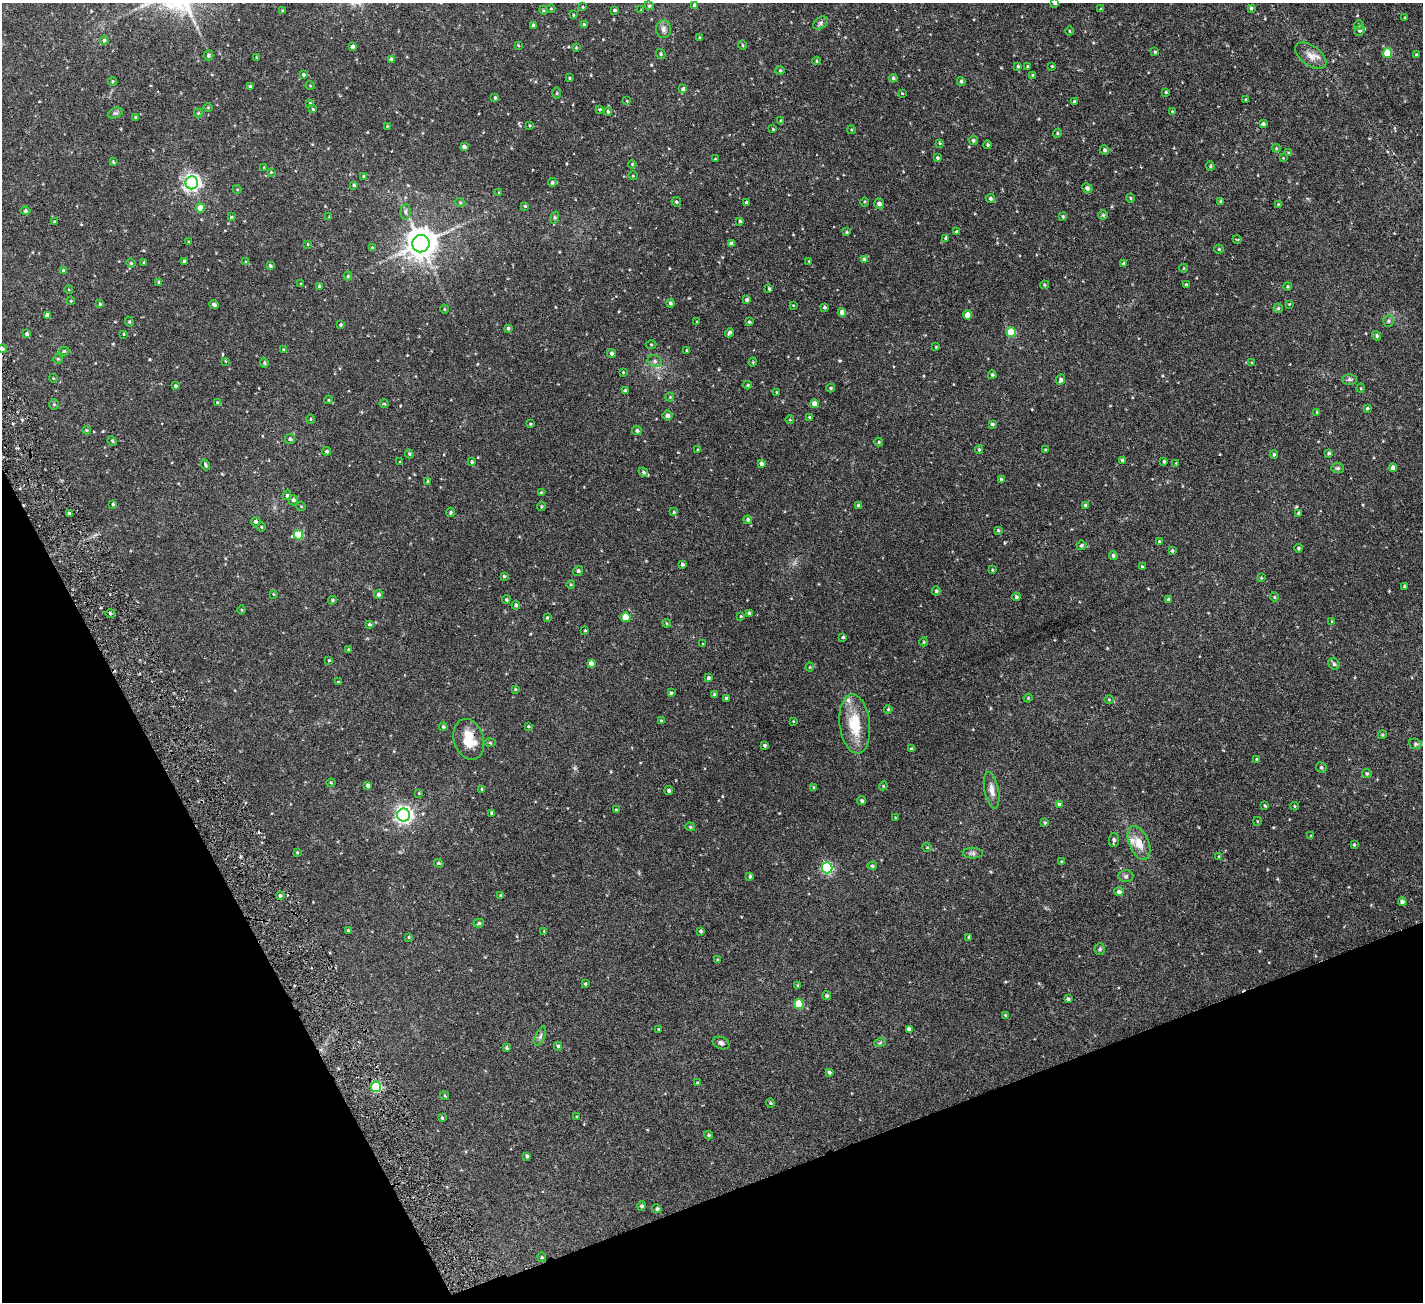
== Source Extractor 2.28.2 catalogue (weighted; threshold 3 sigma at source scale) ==
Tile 14 of 4 x 4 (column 2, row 4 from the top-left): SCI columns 1421-2841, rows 289-1588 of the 5682 x 5642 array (HDU 1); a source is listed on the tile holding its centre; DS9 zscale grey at full resolution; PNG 1425 x 1304 px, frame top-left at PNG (2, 3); each listed source drawn as its Kron ellipse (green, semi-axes under 4 px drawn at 4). Shown black and unused: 20% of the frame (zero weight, under 3 of 6 exposures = <1% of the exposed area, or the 3 px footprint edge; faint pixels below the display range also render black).
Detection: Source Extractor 2.28.2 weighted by HDU 2 'WHT'; one run over the whole footprint, this tile lists its part. Background 0.0983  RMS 0.0076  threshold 0.031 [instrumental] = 3 sigma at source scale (4.09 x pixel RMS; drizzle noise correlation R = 1.36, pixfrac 0.8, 0.05/0.05 arcsec/px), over >= 5 px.
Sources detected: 386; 3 cosmic-ray / hot-pixel residue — neither listed nor drawn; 4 inside a brighter listed object's ellipse — not listed separately; the other 379 listed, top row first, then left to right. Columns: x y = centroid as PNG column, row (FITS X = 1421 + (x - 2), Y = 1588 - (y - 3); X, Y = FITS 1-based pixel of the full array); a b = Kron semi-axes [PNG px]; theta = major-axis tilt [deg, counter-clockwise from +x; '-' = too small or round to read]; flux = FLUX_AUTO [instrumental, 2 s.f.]
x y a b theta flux
1055 3 3 3 - 1
695 5 4 4 - 1.9
649 6 4 4 - 0.68
583 7 4 2 - 0.41
1251 8 4 4 - 0.8
551 9 4 3 - 0.42
1101 9 4 3 - 0.51
543 10 4 3 - 0.54
615 10 4 3 - 0.67
641 10 2 2 - 0.35
283 11 4 3 - 0.54
573 15 3 2 - 0.4
1405 18 3 3 - 0.74
820 23 8 5 37 1.3
533 25 3 3 - 0.76
584 25 3 3 - 0.71
1359 25 5 5 - 0.8
663 29 9 7 88 2.1
1359 30 5 5 - 1.1
1069 31 4 3 - 0.44
700 38 3 3 - 0.6
104 40 5 4 - 0.83
518 45 4 3 - 0.38
742 45 5 3 - 0.49
352 47 4 4 - 1.4
576 48 4 3 - 0.52
1155 52 3 3 - 0.63
1387 53 5 5 - 15
661 54 5 4 - 0.89
208 55 5 5 - 0.97
1416 55 3 3 - 0.66
1311 56 18 9 -36 4.8
257 57 3 2 - 0.42
391 59 4 4 - 1.2
817 61 4 3 - 0.46
1018 66 3 3 - 0.84
1027 66 4 2 - 0.48
1052 66 3 2 - 0.42
780 70 4 4 - 0.59
304 75 4 3 - 0.74
1033 75 4 4 - 0.65
569 78 4 3 - 0.61
893 78 4 4 - 1
112 81 4 3 - 0.62
961 81 4 3 - 0.9
310 85 4 3 - 0.39
250 87 4 4 - 1.4
683 89 4 4 - 2.3
1166 92 3 3 - 0.57
557 93 5 3 - 0.61
902 93 3 3 - 0.42
495 98 4 3 - 0.73
1246 100 3 3 - 0.55
627 101 3 2 - 0.38
1074 102 4 4 - 0.83
310 103 3 3 - 0.48
208 108 5 3 - 0.48
313 109 3 3 - 0.53
600 109 3 3 - 0.5
608 111 4 3 - 0.86
1172 111 4 3 - 0.51
115 113 8 5 23 0.97
198 113 4 4 - 0.58
136 117 3 3 - 0.9
781 121 3 3 - 0.71
1263 124 3 3 - 1.2
529 125 4 3 - 0.51
387 126 3 3 - 0.46
773 129 3 3 - 0.44
852 130 4 3 - 0.51
1057 133 4 4 - 0.68
973 140 5 4 - 1.1
940 143 4 3 - 0.55
988 145 4 4 - 0.9
464 147 4 3 - 1.5
1276 148 4 4 - 0.54
1105 150 5 4 - 0.98
1288 153 3 3 - 0.45
938 158 4 4 - 0.86
1283 158 3 2 - 0.38
715 159 3 2 - 0.43
113 162 4 3 - 0.55
632 164 4 3 - 0.52
1210 166 5 4 - 0.64
264 168 4 3 - 0.41
271 172 3 3 - 0.45
363 176 4 3 - 0.52
633 176 5 3 - 0.41
192 183 6 6 - 200
552 183 4 4 - 1.1
354 185 4 3 - 0.79
1087 188 5 4 - 1.7
237 189 4 3 - 0.44
499 192 4 3 - 0.42
1131 198 5 3 - 0.49
991 199 4 4 - 1
1221 201 4 3 - 0.61
460 202 4 4 - 0.7
676 202 5 4 - 0.82
865 202 4 3 - 0.55
746 203 3 3 - 1
879 204 5 4 - 1.9
1278 204 2 2 - 0.29
525 206 4 4 - 0.46
200 208 4 4 - 5.7
25 211 5 4 - 0.86
405 212 8 5 86 1.3
1103 215 5 5 - 0.74
231 217 3 3 - 0.6
329 217 3 3 - 0.39
1063 217 4 3 - 0.68
554 218 6 3 71 0.74
740 221 4 3 - 0.86
54 222 3 3 - 0.45
847 232 4 3 - 0.58
956 232 4 3 - 0.91
946 238 4 3 - 1
1237 239 4 3 - 0.42
189 242 4 4 - 0.49
308 244 3 2 - 0.39
421 244 9 8 - 880
731 244 4 4 - 2.2
372 248 4 3 - 0.48
1219 249 4 4 - 0.63
864 259 4 4 - 0.89
809 261 3 3 - 0.38
144 262 4 3 - 0.57
184 262 3 3 - 0.95
246 262 4 2 - 0.39
131 263 4 4 - 0.63
1124 264 4 4 - 1.3
270 266 4 3 - 0.89
1184 268 4 3 - 0.39
63 271 4 3 - 0.69
348 276 4 4 - 0.72
159 282 4 4 - 0.7
301 284 3 3 - 0.44
1044 285 4 3 - 0.63
1186 285 3 3 - 0.69
319 286 4 3 - 0.74
1287 286 4 4 - 0.6
769 289 4 3 - 0.72
69 290 4 3 - 0.45
747 300 4 4 - 1.1
71 301 4 3 - 0.39
670 303 4 4 - 0.86
100 304 4 4 - 0.66
214 304 4 3 - 1.2
1289 304 4 3 - 0.38
793 305 3 2 - 0.34
825 307 3 3 - 0.89
1278 308 4 4 - 0.83
444 309 4 3 - 0.45
842 312 4 4 - 3.1
47 315 4 4 - 3
967 315 4 4 - 5.4
1388 321 6 5 - 1
129 322 5 4 - 0.65
697 322 3 3 - 0.44
749 322 3 3 - 0.68
341 325 4 3 - 0.66
508 328 4 3 - 0.92
1011 332 5 4 - 18
729 333 5 3 - 1.6
27 334 4 4 - 1.1
124 334 3 3 - 0.48
1377 336 5 4 - 0.89
651 344 5 3 - 0.54
936 347 3 3 - 0.42
2 349 4 4 - 0.93
283 350 4 3 - 0.49
64 351 5 4 - 0.72
687 351 3 2 - 0.68
612 353 4 4 - 1.2
58 359 5 5 - 0.76
225 361 4 2 - 0.45
655 361 7 5 -22 1.5
753 362 5 3 - 0.45
264 363 5 4 - 0.73
1252 363 4 4 - 0.49
623 372 4 4 - 0.45
992 375 4 4 - 0.86
53 378 4 3 - 0.44
1349 379 7 5 0 1.1
1061 380 5 4 - 1.4
747 385 4 4 - 0.53
176 386 4 4 - 0.97
831 388 4 3 - 0.73
1361 388 5 3 - 0.44
625 391 4 3 - 0.95
777 393 3 3 - 0.55
670 397 4 4 - 0.51
328 400 4 4 - 0.61
217 403 3 3 - 0.54
54 404 5 5 - 0.77
384 404 5 3 - 0.48
814 404 4 4 - 4.3
1367 408 4 3 - 0.72
1317 412 4 3 - 0.45
668 416 5 5 - 1.7
809 417 3 3 - 0.59
311 419 4 3 - 0.47
790 420 4 3 - 0.4
530 424 3 3 - 0.47
992 424 4 3 - 0.93
86 430 4 3 - 0.63
637 431 5 4 - 1.3
290 439 5 5 - 1.1
112 441 5 4 - 0.58
879 442 4 4 - 0.51
979 449 4 3 - 0.61
1045 449 3 2 - 0.34
698 450 4 3 - 0.61
327 451 4 4 - 0.68
1329 453 3 3 - 0.86
409 454 4 4 - 0.66
1274 455 4 3 - 0.8
1123 461 4 4 - 1.2
1164 461 3 3 - 0.86
400 462 3 3 - 0.53
472 462 4 4 - 0.73
1176 463 3 3 - 0.38
761 464 4 4 - 1.5
205 465 5 3 - 1
1338 468 6 5 - 0.98
1393 468 4 4 - 3.1
643 472 5 4 - 0.97
1001 480 4 3 - 0.82
428 481 4 3 - 0.65
541 493 4 3 - 0.73
287 495 5 4 - 0.8
293 500 5 5 - 1.4
113 504 3 3 - 0.83
1085 505 4 3 - 0.75
301 506 5 3 - 0.45
541 506 4 3 - 0.63
858 506 4 3 - 0.9
451 512 5 4 - 0.83
674 512 4 4 - 0.48
69 513 4 4 - 0.71
1299 513 3 3 - 0.83
748 520 4 4 - 0.89
256 522 5 4 - 1.1
261 527 5 3 - 0.48
998 530 4 3 - 0.72
298 535 5 4 - 17
1160 542 4 3 - 0.81
1081 545 5 4 - 0.86
1298 548 4 3 - 0.63
1172 551 3 3 - 0.74
1113 556 4 4 - 0.91
682 564 3 3 - 1
1142 567 3 3 - 0.52
992 570 4 3 - 0.53
578 571 5 5 - 1.2
504 576 3 3 - 0.67
1261 578 4 3 - 0.49
571 585 4 3 - 0.49
1405 586 3 3 - 0.75
936 591 4 4 - 0.87
274 594 4 4 - 0.44
378 595 4 4 - 1.5
1016 597 4 4 - 0.84
1274 597 4 4 - 0.64
1168 599 4 3 - 0.77
332 600 4 3 - 0.63
506 600 4 4 - 0.78
516 605 4 4 - 1.1
242 610 5 3 - 0.5
749 613 4 4 - 1.1
110 614 5 3 - 0.83
741 616 3 2 - 0.49
547 617 4 3 - 0.51
626 617 5 4 - 13
1332 621 4 3 - 0.39
667 623 4 3 - 0.54
369 624 4 4 - 0.81
585 631 3 2 - 0.55
843 637 3 3 - 0.65
924 642 4 4 - 0.51
703 644 3 2 - 0.39
349 650 4 3 - 0.89
329 660 3 3 - 0.43
591 663 4 4 - 2.8
1334 664 6 5 - 0.98
810 667 4 4 - 0.48
708 678 4 4 - 1.1
338 682 3 2 - 0.34
515 689 4 3 - 0.53
671 693 4 4 - 0.87
714 694 4 3 - 0.66
1028 698 4 3 - 0.46
727 699 3 3 - 1.3
1109 699 5 3 - 0.5
888 709 4 4 - 0.65
661 721 4 3 - 0.76
793 721 4 2 - 0.37
855 724 30 15 -83 18
528 726 3 3 - 0.56
443 727 4 4 - 0.8
1382 735 4 3 - 0.55
469 739 21 15 -72 13
490 743 5 4 - 0.55
1415 744 6 5 - 1
765 745 3 3 - 0.96
911 749 3 3 - 0.64
1257 759 4 2 - 0.48
1321 767 5 5 - 0.98
1367 773 5 5 - 0.77
331 783 4 4 - 0.54
368 785 4 3 - 1.6
883 786 4 3 - 0.48
814 787 3 3 - 0.51
482 789 4 4 - 0.69
669 790 4 4 - 1.1
992 790 18 7 -79 3.8
419 793 3 3 - 0.36
862 801 5 4 - 1.1
1059 804 4 3 - 0.77
1265 806 3 3 - 0.57
1294 806 4 3 - 0.46
616 810 3 3 - 0.52
492 813 4 3 - 0.81
404 815 6 6 - 210
895 818 2 2 - 0.38
1257 821 4 3 - 0.34
1045 823 4 4 - 0.69
690 827 5 4 - 0.71
1311 835 4 3 - 0.39
1114 840 7 5 83 1.5
1139 843 18 10 -67 7.3
1354 845 3 3 - 0.5
927 847 5 4 - 0.59
297 853 3 3 - 0.52
973 853 10 5 -1 1.4
1219 856 3 3 - 0.52
1062 862 3 3 - 0.63
439 863 5 3 - 0.66
872 866 4 4 - 0.98
827 868 5 5 - 58
1126 876 7 6 - 1.2
750 877 4 3 - 0.85
1119 892 5 4 - 1.5
501 895 3 3 - 0.64
280 896 4 3 - 0.9
1402 902 4 4 - 2.2
479 923 5 4 - 0.87
348 931 3 3 - 0.56
544 931 4 3 - 0.43
701 931 3 3 - 0.97
409 937 4 3 - 0.56
969 937 3 3 - 0.74
1100 949 5 5 - 0.8
718 960 4 3 - 0.55
585 984 3 3 - 0.68
798 985 4 4 - 0.48
827 996 4 4 - 0.89
1068 999 4 3 - 0.83
799 1004 5 5 - 20
1005 1015 3 3 - 0.68
659 1029 3 2 - 0.55
909 1029 4 4 - 1.9
540 1036 10 4 67 1.3
721 1043 8 6 -22 2
880 1043 6 4 20 0.67
558 1046 4 4 - 0.93
507 1048 4 3 - 0.77
829 1072 4 3 - 0.95
697 1083 3 3 - 0.61
376 1087 5 5 - 43
445 1096 4 3 - 0.53
770 1103 4 4 - 0.55
577 1117 3 3 - 0.53
442 1118 4 4 - 0.69
708 1135 4 3 - 0.76
527 1156 3 3 - 0.98
642 1206 4 4 - 1
657 1209 4 4 - 0.92
542 1257 4 3 - 0.56
Overlapping masked pixels (flux is a lower limit): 1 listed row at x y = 376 1087
Isophote crosses this tile's border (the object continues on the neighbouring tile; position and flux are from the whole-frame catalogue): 2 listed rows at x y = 1055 3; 2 349